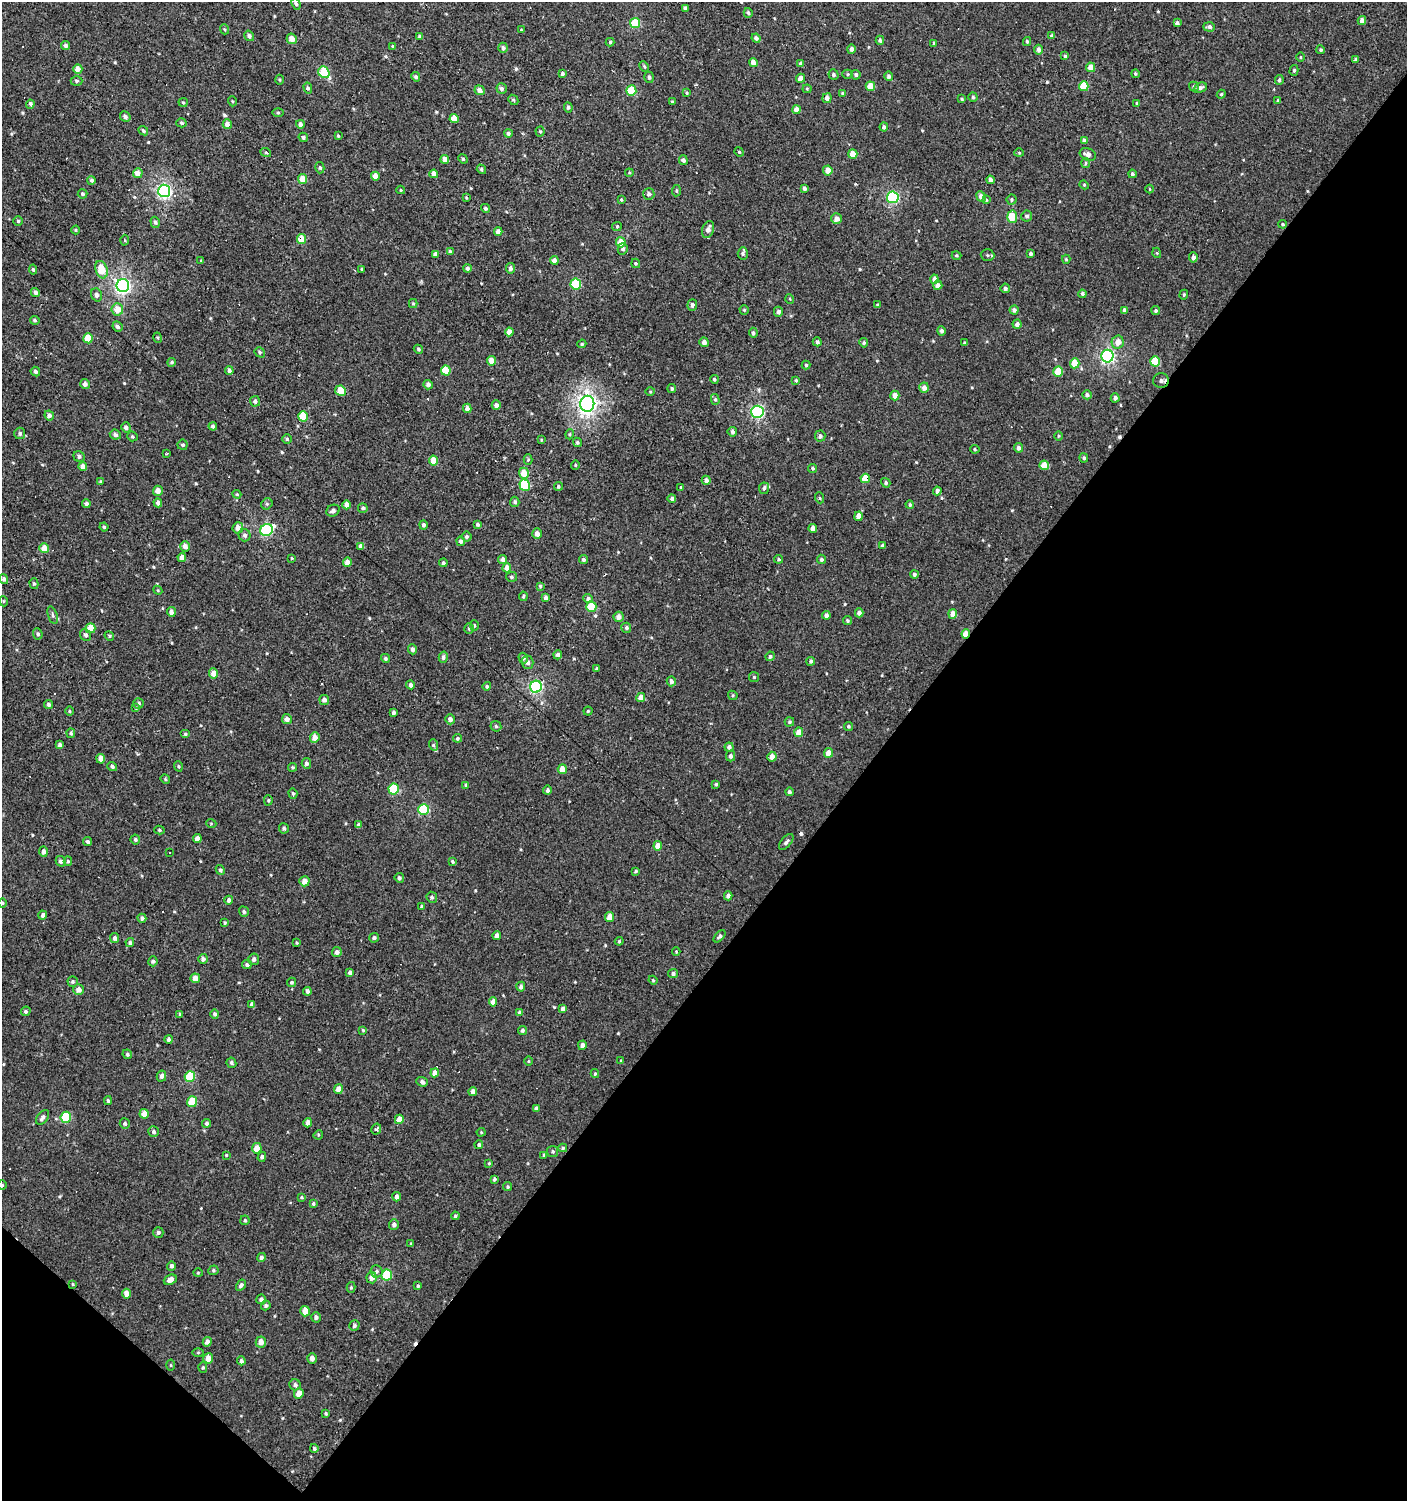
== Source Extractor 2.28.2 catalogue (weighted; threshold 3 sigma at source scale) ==
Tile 15 of 4 x 4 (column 3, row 4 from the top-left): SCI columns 2978-4382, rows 4-1502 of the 6020 x 6000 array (HDU 1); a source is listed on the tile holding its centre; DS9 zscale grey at full resolution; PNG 1409 x 1503 px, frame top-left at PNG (2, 2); each listed source drawn as its Kron ellipse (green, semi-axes under 4 px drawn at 4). Shown black and unused: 40% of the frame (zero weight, under 2 of 3 exposures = <1% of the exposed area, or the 3 px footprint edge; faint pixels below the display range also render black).
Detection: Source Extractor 2.28.2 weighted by HDU 2 'WHT'; one run over the whole footprint, this tile lists its part. Background 9.70e-04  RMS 0.0059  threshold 0.0267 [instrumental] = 3 sigma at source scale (4.5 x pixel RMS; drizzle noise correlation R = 1.50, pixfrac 1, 0.0396/0.0396 arcsec/px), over >= 5 px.
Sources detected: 542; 15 cosmic-ray / hot-pixel residue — neither listed nor drawn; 3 inside a brighter listed object's ellipse — not listed separately; of the other 524, all 500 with FLUX_AUTO >= 0.514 (the completeness limit of this list) listed and drawn (24 fainter detections not listed), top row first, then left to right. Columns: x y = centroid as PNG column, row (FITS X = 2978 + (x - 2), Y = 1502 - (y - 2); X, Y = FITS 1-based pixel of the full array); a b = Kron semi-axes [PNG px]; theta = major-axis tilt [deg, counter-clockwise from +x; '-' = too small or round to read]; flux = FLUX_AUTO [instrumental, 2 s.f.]
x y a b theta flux
296 4 6 4 -66 1.1
685 8 4 3 - 1.4
748 13 5 4 - 1.2
1362 21 4 4 - 3.9
635 23 5 5 - 25
1177 23 4 4 - 1.8
1209 27 6 4 -2 1.5
224 29 5 3 - 0.6
521 30 4 3 - 0.57
249 36 5 4 - 1.7
1052 36 4 4 - 1.5
420 37 4 4 - 1.4
756 38 4 4 - 1.8
292 39 5 5 - 4.8
880 40 4 4 - 1.1
1027 41 4 3 - 0.95
610 42 4 4 - 0.78
934 43 4 4 - 0.79
65 46 4 4 - 1.6
392 46 4 3 - 0.63
503 48 5 5 - 1.8
851 49 4 4 - 2
1038 50 5 4 - 2.3
1321 50 4 4 - 0.99
1065 56 4 4 - 0.79
1300 57 5 3 - 0.6
1356 59 4 4 - 1.2
753 63 4 4 - 3.7
801 64 4 4 - 1.5
644 67 6 4 -62 0.84
1091 67 5 4 - 5.6
78 69 4 4 - 3.7
1294 70 5 4 - 0.93
324 72 6 5 - 28
562 73 4 4 - 1.3
848 74 5 4 - 0.76
1135 74 4 4 - 0.82
833 75 5 5 - 1.4
856 75 5 4 - 1.3
889 76 5 4 - 1.4
416 77 5 4 - 1.2
649 77 6 4 -73 1.5
801 78 4 4 - 4.4
279 80 5 3 - 0.66
1279 80 5 4 - 1.2
77 81 6 4 -1 1.1
870 86 5 4 - 8.7
1084 86 5 4 - 13
1194 87 5 5 - 1.3
1200 87 6 4 25 1.6
308 88 5 4 - 1.2
502 89 5 5 - 1.7
807 89 4 4 - 0.67
480 90 5 4 - 2.9
631 91 5 5 - 19
687 93 4 3 - 0.55
842 93 3 3 - 0.61
1221 94 4 4 - 0.73
973 97 4 4 - 0.96
827 98 5 4 - 1.9
962 99 3 3 - 0.61
513 100 5 4 - 0.79
232 101 5 3 - 0.51
1278 101 4 3 - 0.79
183 102 4 4 - 0.66
672 102 3 2 - 0.59
1137 103 4 3 - 0.57
30 104 4 4 - 1.9
568 107 5 4 - 1.2
797 110 4 4 - 4.2
278 113 5 3 - 0.71
125 117 6 4 -49 1.6
454 118 4 4 - 8.2
181 123 5 4 - 1.1
227 124 5 4 - 4
300 124 4 4 - 2.1
884 127 4 3 - 1.3
143 131 5 4 - 0.94
540 131 5 4 - 0.79
508 134 4 4 - 1.6
338 136 4 3 - 0.74
303 137 5 4 - 1.2
1084 141 4 4 - 2
739 152 5 4 - 0.64
266 153 5 3 - 0.78
1019 153 4 4 - 0.63
853 154 5 4 - 7.9
1088 154 8 6 -23 3.1
445 159 4 4 - 3.7
463 159 5 4 - 0.82
683 160 5 4 - 1.6
1086 163 5 4 - 0.86
320 168 6 4 -76 0.94
481 169 5 4 - 1
828 170 5 4 - 4.7
138 173 5 5 - 4.8
629 173 4 3 - 0.59
434 174 4 4 - 3.8
1132 174 4 3 - 1.4
375 176 4 4 - 4.4
302 179 5 4 - 7.7
91 180 4 4 - 1
991 180 4 4 - 2.9
1084 185 4 4 - 0.63
804 188 4 3 - 1.4
1150 189 4 3 - 0.54
401 190 4 4 - 0.52
164 191 6 6 - 120
676 191 6 4 85 0.71
82 194 5 4 - 1.1
649 194 6 5 - 1.9
893 197 6 5 - 64
981 197 5 4 - 3.5
466 198 4 3 - 0.54
621 199 4 3 - 0.6
986 200 4 4 - 0.77
1011 200 5 5 - 0.99
485 208 4 4 - 1.1
1027 216 5 5 - 1.3
1012 217 6 5 - 17
836 219 5 5 - 3.5
18 221 5 5 - 1
155 222 5 4 - 1.4
1283 224 4 3 - 0.66
617 226 5 4 - 0.72
708 229 9 5 72 3.3
76 230 4 4 - 0.65
498 231 4 4 - 3.4
302 239 5 4 - 11
125 240 5 3 - 0.7
621 242 5 4 - 8.6
623 249 6 5 - 1.3
450 252 4 4 - 1.3
743 253 6 5 - 1.1
1157 253 5 3 - 0.54
435 254 4 3 - 2.3
1030 254 3 3 - 1.2
956 255 5 4 - 0.78
988 255 7 6 - 1.2
1193 257 5 4 - 2.4
1066 259 4 4 - 0.8
554 260 4 4 - 2.6
200 261 3 2 - 0.65
636 263 5 4 - 0.71
467 268 4 4 - 1.3
510 268 5 4 - 2
362 269 3 3 - 0.62
33 270 5 4 - 1
101 270 9 6 -72 12
934 279 4 4 - 2.9
576 284 5 5 - 33
938 285 4 4 - 2.9
123 286 6 6 - 150
1005 288 5 4 - 1.4
35 293 4 4 - 1.6
1082 294 4 3 - 1.9
97 295 7 5 -69 1.7
1184 295 5 4 - 0.67
790 299 5 3 - 0.52
413 304 4 4 - 0.69
692 305 6 5 - 1.6
878 305 4 3 - 0.93
117 309 6 6 - 6.2
744 310 4 4 - 0.66
1014 310 4 4 - 1.8
1124 310 4 3 - 1.6
1156 311 4 4 - 1
778 312 5 4 - 1.7
35 320 5 4 - 1.1
1017 324 4 4 - 2.2
117 327 5 4 - 1.4
941 331 5 4 - 1.6
509 332 4 4 - 4.8
753 333 5 4 - 1.3
88 338 5 4 - 10
158 338 5 3 - 0.6
704 342 5 4 - 2.7
817 342 4 4 - 1.5
1118 342 6 6 - 4.7
864 343 5 4 - 0.98
965 343 3 3 - 0.82
582 344 5 4 - 0.88
418 349 5 4 - 0.89
260 352 5 4 - 0.98
1107 356 6 6 - 110
492 361 5 4 - 6.4
1155 361 5 5 - 16
172 362 4 4 - 1.1
1075 363 5 4 - 8.3
806 365 4 4 - 0.89
446 370 5 5 - 13
229 371 4 3 - 1.9
35 372 5 4 - 1.3
1058 372 5 4 - 11
714 379 4 4 - 0.95
796 380 4 3 - 0.84
1161 381 8 7 - 2.6
85 384 5 4 - 2.4
428 385 5 4 - 2.3
924 388 5 4 - 3
672 389 4 3 - 0.92
340 391 5 5 - 12
650 392 5 3 - 0.57
1087 395 4 4 - 1.5
895 396 5 4 - 3.8
1115 398 4 4 - 1.9
715 399 5 4 - 0.88
255 401 5 5 - 1.6
587 404 8 7 - 240
496 405 4 4 - 2.6
467 408 4 4 - 2.9
757 412 6 6 - 76
49 415 5 4 - 1.8
303 416 5 5 - 21
213 426 4 4 - 1.4
126 427 5 4 - 1.9
732 432 5 4 - 1.5
20 433 6 5 - 1.4
570 434 5 3 - 0.62
115 435 5 5 - 1.7
132 436 5 4 - 1.1
820 436 5 5 - 1.7
1058 436 5 3 - 0.59
287 439 5 5 - 0.86
541 440 3 3 - 0.53
577 442 5 4 - 0.94
183 445 5 5 - 1
1018 448 4 4 - 2
975 449 5 4 - 0.79
167 454 3 2 - 0.76
79 456 6 5 - 1.4
1084 458 4 4 - 1.1
528 459 5 4 - 0.67
433 461 5 4 - 6.9
575 465 4 4 - 0.66
1044 465 5 4 - 8.3
83 466 4 4 - 3.8
813 468 4 4 - 1
524 473 5 5 - 8
865 478 5 4 - 11
706 480 4 4 - 2.2
100 481 4 4 - 0.59
886 483 5 4 - 0.96
525 485 5 5 - 32
558 486 5 4 - 0.91
681 487 4 3 - 0.89
764 488 6 5 - 1.1
158 491 5 5 - 3.9
937 491 4 4 - 2.3
237 494 4 4 - 0.7
820 498 5 3 - 0.58
672 499 4 4 - 1.5
515 502 5 4 - 1.4
158 503 5 4 - 2.4
86 504 4 4 - 1.8
267 504 6 5 - 0.96
347 505 4 4 - 3.8
910 505 4 4 - 1
363 508 5 4 - 1.1
333 511 7 5 26 2
858 516 5 4 - 4.6
478 524 4 4 - 1.1
423 525 4 4 - 1.4
104 527 4 4 - 0.85
238 528 5 5 - 4.3
813 528 4 4 - 3.8
267 530 7 6 - 67
537 534 5 4 - 3.7
245 535 6 6 - 1.6
467 537 5 5 - 1.2
461 541 5 4 - 1.4
883 545 4 3 - 1.9
185 546 5 5 - 3
361 546 4 4 - 2.8
44 548 5 4 - 6.1
182 558 4 4 - 4
292 558 3 3 - 0.52
503 559 4 4 - 2.8
779 559 4 4 - 0.86
821 559 5 4 - 1.5
583 560 4 4 - 1.2
347 562 4 4 - 3.7
443 563 4 4 - 1.4
507 568 4 4 - 5.3
914 574 4 4 - 1.1
511 577 5 5 - 1.1
4 579 5 4 - 1.5
34 584 5 4 - 0.86
540 586 4 4 - 0.82
158 590 4 4 - 0.61
523 596 5 3 - 0.92
546 598 4 3 - 1.9
588 599 5 4 - 1.7
3 601 5 3 - 0.59
591 607 5 5 - 19
171 612 5 4 - 2.7
859 613 4 4 - 2
953 614 5 4 - 5.4
53 615 9 4 -72 1.3
826 615 4 4 - 2.1
618 617 5 5 - 3.1
847 621 4 4 - 0.92
474 625 5 4 - 0.71
91 628 5 5 - 10
626 628 5 5 - 1.3
469 629 5 4 - 0.86
38 634 6 4 -66 1.1
966 634 4 4 - 6.2
86 635 6 5 - 1.7
109 636 5 4 - 0.76
412 649 5 4 - 1.9
558 655 4 4 - 1.8
770 656 5 4 - 1.2
443 657 5 4 - 1.7
385 658 4 4 - 1.1
523 658 5 4 - 1.5
811 661 4 4 - 1.2
528 662 6 6 - 2
596 669 4 4 - 1.1
214 673 5 4 - 5.2
754 677 5 5 - 0.7
671 681 5 4 - 2.2
411 685 4 4 - 1.9
487 686 4 4 - 0.97
536 687 6 6 - 86
733 695 5 3 - 0.69
641 697 4 4 - 4.6
324 700 5 4 - 2.4
139 703 5 5 - 1.3
49 704 4 4 - 1.8
136 708 4 4 - 0.56
69 711 5 3 - 0.61
588 711 4 4 - 0.75
393 713 3 3 - 1.2
287 719 5 5 - 3
450 719 5 4 - 2.3
789 722 5 4 - 1
496 726 6 5 - 1.1
849 726 4 4 - 0.79
799 732 5 4 - 6.8
71 733 5 4 - 1.1
185 734 5 4 - 0.81
315 737 5 5 - 4.7
458 738 4 4 - 0.91
60 745 4 4 - 2
434 745 6 3 -69 0.92
729 747 4 4 - 1.9
828 753 5 4 - 5.2
730 756 5 4 - 1.6
772 757 5 4 - 3.6
101 759 4 4 - 5.2
306 763 5 5 - 1.8
112 766 5 4 - 1.4
178 766 5 3 - 0.62
292 767 4 4 - 0.82
562 769 5 4 - 6.1
165 779 5 4 - 0.66
716 784 3 3 - 0.77
466 785 4 4 - 0.78
394 789 5 5 - 25
547 790 4 4 - 1.4
789 792 4 4 - 1.3
293 793 5 4 - 0.85
268 800 5 4 - 0.8
424 810 5 5 - 36
211 823 5 3 - 0.53
359 825 4 3 - 1.8
284 828 5 5 - 1.2
159 830 5 4 - 0.86
135 839 5 4 - 1.2
197 839 4 4 - 4.1
87 842 5 4 - 1.3
786 842 9 5 50 1.7
658 846 5 4 - 5.9
44 852 5 4 - 1.9
169 852 2 2 - 0.65
61 861 5 5 - 1.5
68 861 5 4 - 0.79
452 861 4 4 - 0.84
220 870 5 4 - 1
636 871 4 3 - 0.88
399 878 5 4 - 1.7
304 881 5 5 - 4.5
728 896 4 4 - 2.2
432 897 6 5 - 0.99
229 900 4 4 - 1.8
3 903 5 3 - 0.56
422 906 4 3 - 0.83
244 912 5 4 - 1.2
43 915 4 3 - 1.5
610 917 5 4 - 7.8
142 918 4 4 - 1.4
225 923 4 3 - 0.7
497 936 4 4 - 3
720 936 7 4 47 1.2
115 938 5 4 - 1.8
374 938 5 4 - 1.4
619 941 4 4 - 0.69
130 942 4 4 - 1.2
297 943 4 2 - 0.53
337 952 5 5 - 2.4
676 952 4 3 - 0.57
203 959 5 5 - 2
254 959 5 5 - 1.9
153 961 5 4 - 1.2
247 965 5 4 - 1.4
350 973 4 3 - 1.8
673 973 5 4 - 1.4
195 978 5 4 - 4.1
653 980 4 4 - 0.68
73 981 5 5 - 0.91
291 982 4 4 - 0.87
521 987 5 4 - 1.9
78 989 5 5 - 4
307 991 4 3 - 1.8
493 1002 4 4 - 3.6
252 1004 4 3 - 1.6
563 1009 4 4 - 1.9
26 1011 5 4 - 1.1
520 1013 4 4 - 1.8
180 1014 4 3 - 1.1
215 1014 5 4 - 1.3
363 1030 3 3 - 0.58
522 1030 5 4 - 1.3
169 1039 4 4 - 1.5
582 1045 5 4 - 2.5
127 1054 5 4 - 1
528 1061 5 3 - 0.53
621 1061 3 3 - 0.7
231 1063 5 5 - 1.1
435 1073 4 4 - 4.4
595 1074 4 4 - 0.74
161 1076 5 4 - 1.6
190 1076 5 5 - 24
422 1082 6 4 -20 1.5
338 1089 5 4 - 4.9
473 1091 4 4 - 2.7
108 1100 4 3 - 1
192 1102 5 5 - 17
536 1108 4 3 - 1.3
144 1114 5 4 - 4.6
42 1117 8 5 52 1.9
66 1117 5 5 - 27
399 1119 5 4 - 6.2
125 1123 5 5 - 1.2
206 1123 4 4 - 1.3
308 1123 5 4 - 2.7
376 1129 5 4 - 1.3
153 1132 5 5 - 1.3
481 1132 4 4 - 0.57
318 1135 5 4 - 0.68
479 1145 4 4 - 0.91
257 1148 5 5 - 6.4
563 1148 4 4 - 0.84
553 1151 5 5 - 1
226 1155 4 3 - 0.58
544 1155 4 3 - 0.78
262 1157 5 4 - 1.6
489 1163 3 3 - 0.56
494 1179 4 3 - 1.1
2 1185 4 4 - 0.79
508 1187 4 4 - 0.81
301 1197 4 3 - 0.64
397 1197 5 4 - 2
313 1204 4 3 - 0.94
455 1216 4 3 - 0.96
245 1220 5 4 - 1
394 1224 5 5 - 1.9
158 1232 5 5 - 1.4
411 1244 4 4 - 0.52
261 1257 4 4 - 1.5
171 1266 5 4 - 1.7
213 1270 5 4 - 0.86
377 1271 6 6 - 1.3
198 1273 4 4 - 0.64
387 1275 5 5 - 27
372 1278 5 5 - 3.4
170 1280 7 5 25 3.2
73 1284 4 3 - 0.61
241 1285 6 4 59 1.6
418 1286 4 3 - 0.98
351 1287 5 4 - 0.88
127 1294 5 4 - 4
261 1299 5 5 - 2.1
266 1306 5 4 - 1.2
305 1311 5 5 - 6.5
316 1317 5 5 - 1.9
354 1326 5 5 - 1.2
207 1342 5 4 - 2.3
261 1342 5 5 - 3.7
198 1352 5 3 - 0.58
208 1358 5 5 - 4.5
312 1358 5 4 - 2.7
241 1361 4 4 - 1.5
170 1365 5 3 - 0.57
203 1367 5 4 - 0.8
295 1385 5 5 - 1.5
299 1393 5 4 - 4.9
326 1413 4 3 - 0.75
314 1448 4 4 - 1
Overlapping masked pixels (flux is a lower limit): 4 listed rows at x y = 302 239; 587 404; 865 478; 966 634
Isophote crosses this tile's border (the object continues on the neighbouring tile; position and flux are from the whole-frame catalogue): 1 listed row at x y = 2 1185